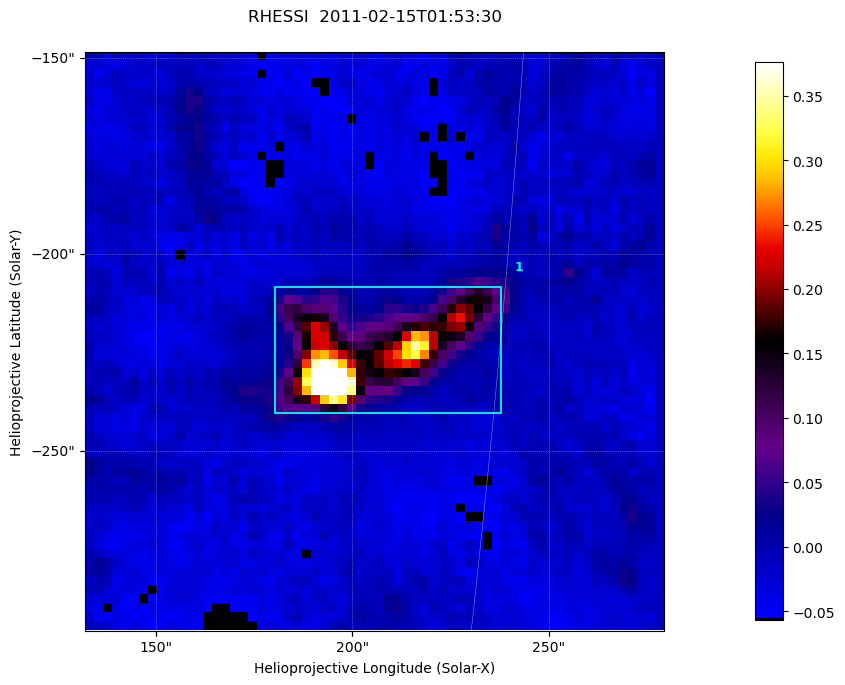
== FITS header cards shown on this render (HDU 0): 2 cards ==
TELESCOP= 'RHESSI  '           / Name of the Telescope or Mission
DATE_OBS= '2011-02-15T01:53:30.000' / nominal U.T. date when integration of this

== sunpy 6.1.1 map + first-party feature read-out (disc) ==
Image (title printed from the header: RHESSI  2011-02-15T01:53:30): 64 x 64 px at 2.3 arcsec/px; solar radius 971 arcsec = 422 px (partial field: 0.7% of the solar disc is inside the frame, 100% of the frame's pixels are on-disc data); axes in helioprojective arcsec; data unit not stated in the header (colour bar unlabelled)
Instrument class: DISC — disc imager (sunpy class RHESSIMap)
Bright regions (active regions / flare kernels): reference = the on-disc median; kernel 3 px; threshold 5 sigma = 0.0835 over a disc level ~-0.0168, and >= 1.15x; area >= 9 px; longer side >= 3 px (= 6.9 arcsec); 1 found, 1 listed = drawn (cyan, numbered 1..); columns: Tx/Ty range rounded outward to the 5 arcsec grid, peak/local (2 s.f.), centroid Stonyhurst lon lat
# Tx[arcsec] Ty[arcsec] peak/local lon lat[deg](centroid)
1 180..240 -240..-205 -33 +13 -20